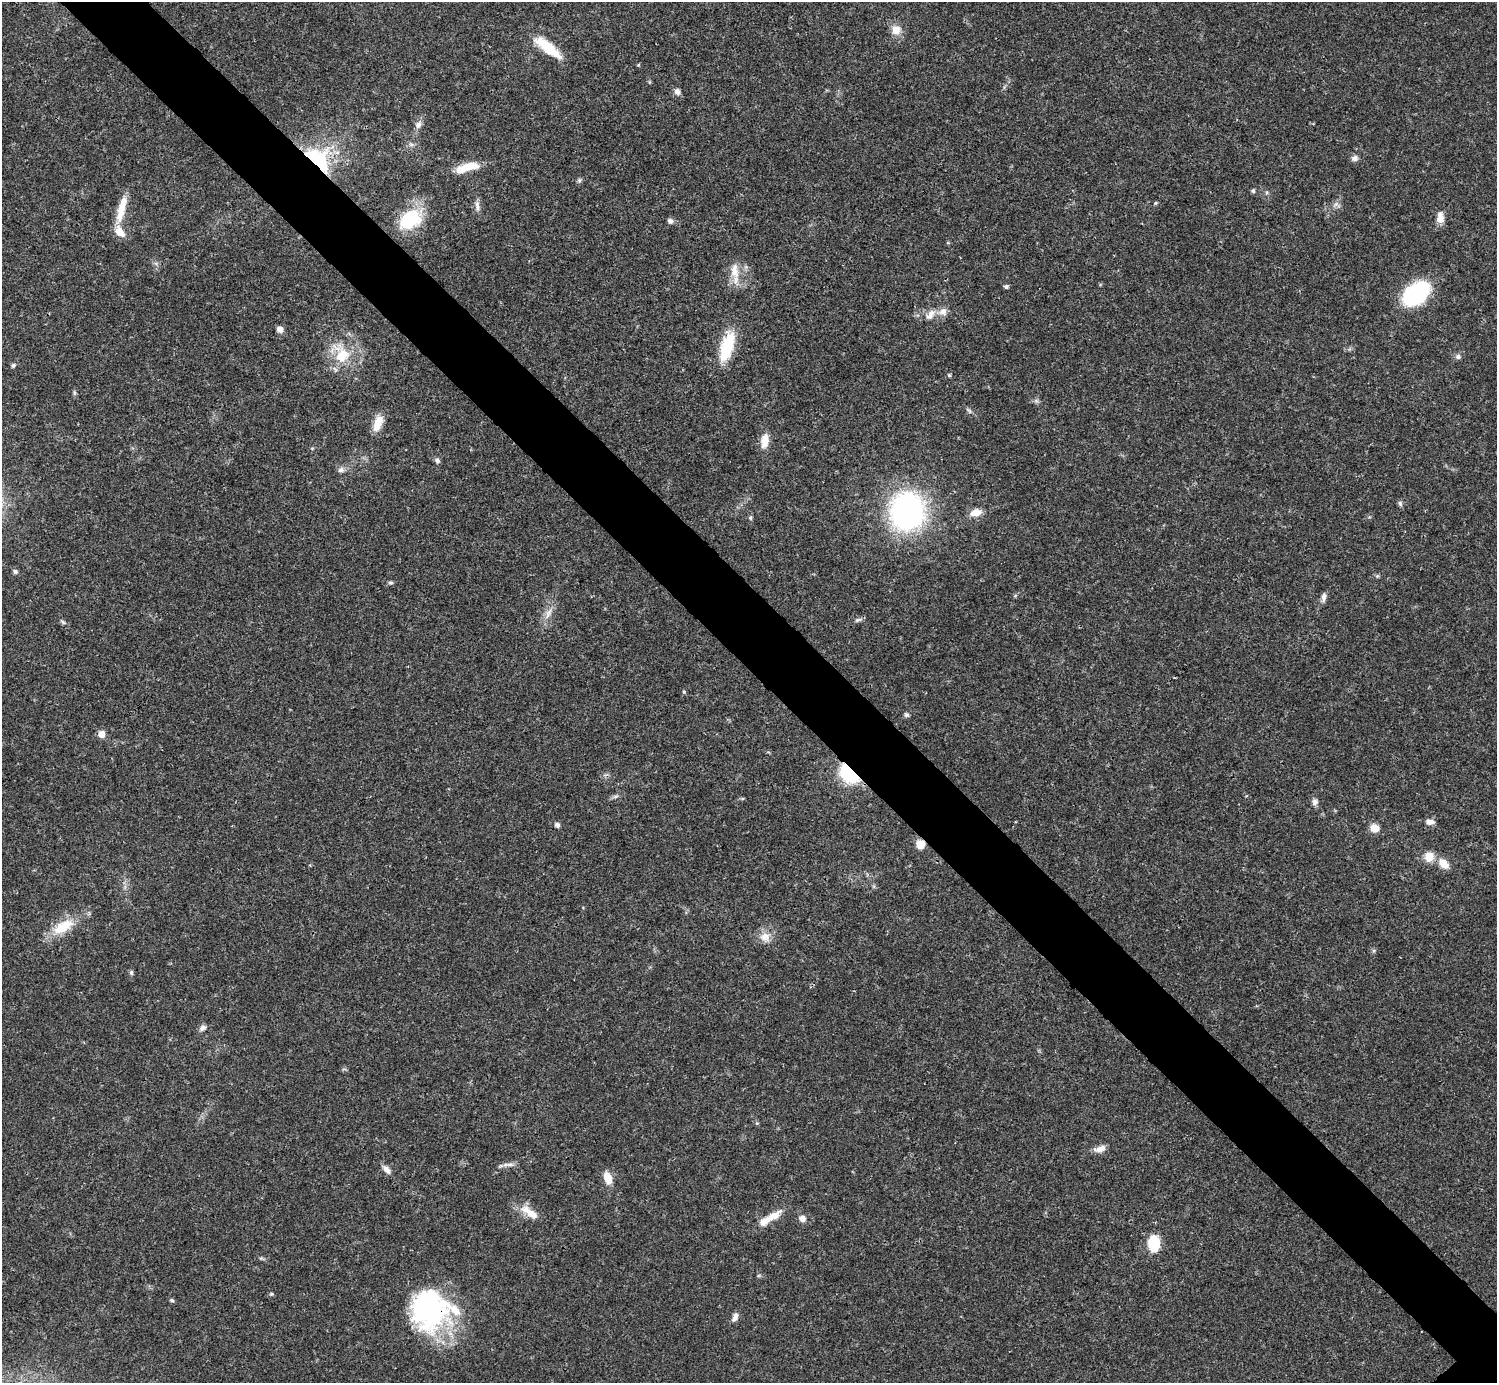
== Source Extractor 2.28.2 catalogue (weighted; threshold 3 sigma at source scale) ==
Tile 11 of 4 x 4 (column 3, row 3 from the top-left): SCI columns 2990-4484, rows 1539-2919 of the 5981 x 5981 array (HDU 1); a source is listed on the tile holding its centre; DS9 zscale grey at full resolution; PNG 1499 x 1385 px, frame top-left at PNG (2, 2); no overlay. Shown black and unused: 6% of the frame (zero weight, under 3 of 4 exposures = <1% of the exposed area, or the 3 px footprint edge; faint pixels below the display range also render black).
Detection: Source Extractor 2.28.2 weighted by HDU 2 'WHT'; one run over the whole footprint, this tile lists its part. Background 0.0208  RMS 0.0022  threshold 0.01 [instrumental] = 3 sigma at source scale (4.5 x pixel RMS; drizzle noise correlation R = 1.50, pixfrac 1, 0.05/0.05 arcsec/px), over >= 5 px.
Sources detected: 73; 2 inside a brighter listed object's ellipse — not listed separately; the other 71 listed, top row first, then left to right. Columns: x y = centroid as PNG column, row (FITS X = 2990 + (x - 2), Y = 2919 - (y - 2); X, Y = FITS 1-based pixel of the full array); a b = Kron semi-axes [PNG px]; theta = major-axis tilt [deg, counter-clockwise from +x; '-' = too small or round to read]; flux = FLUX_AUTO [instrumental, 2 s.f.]
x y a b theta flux
896 30 11 11 - 2.4
548 47 35 10 -39 7.2
677 92 8 6 -61 0.91
418 124 11 7 63 1.1
1355 158 9 7 22 0.82
318 159 35 22 -46 17
467 167 31 9 16 4.7
579 180 7 5 70 0.42
1253 191 5 5 - 0.43
1155 203 5 4 - 0.26
1336 204 7 5 45 0.65
477 206 14 5 -80 0.94
121 209 37 9 76 4.4
1440 218 14 9 85 1.9
410 219 29 19 36 12
670 221 7 6 - 0.68
735 271 22 11 -87 3.2
1006 287 5 4 - 0.58
1416 293 32 20 41 18
943 311 11 10 - 1.5
930 315 17 9 51 1.9
280 329 7 6 - 1.2
727 347 35 13 74 9.4
342 355 23 19 62 6.9
1458 356 7 6 - 0.68
13 365 6 5 - 0.43
949 375 4 4 - 0.32
74 393 8 4 -82 0.38
969 410 12 3 -45 0.48
378 423 20 10 69 3.2
765 441 20 9 82 2.5
437 460 7 6 - 0.58
341 470 9 7 9 0.82
1400 503 8 5 -74 0.48
907 511 30 27 81 59
976 512 15 9 12 2.3
750 518 6 5 - 0.37
15 571 6 6 - 0.5
1377 576 5 5 - 0.32
391 583 7 5 0 0.4
1324 597 11 6 85 0.88
548 613 16 6 60 1.6
858 620 10 5 12 0.63
63 622 8 4 -36 0.4
907 715 7 5 -14 0.44
101 734 6 5 - 2.5
849 773 15 10 -45 19
616 796 7 4 18 0.44
1315 802 8 7 - 0.8
1430 822 11 7 -2 1.3
557 825 7 6 - 0.58
1374 828 9 8 - 2.3
921 844 10 10 - 2.2
1429 857 12 11 - 2.6
1443 864 16 10 -42 2.5
63 927 32 14 31 6.3
765 937 13 12 - 2.3
131 973 7 5 -90 0.42
202 1028 9 6 42 0.78
1100 1149 15 7 18 1.6
510 1164 14 4 -6 0.83
387 1170 13 6 -44 1.2
608 1178 13 8 -70 2.8
529 1212 29 10 -36 3.3
774 1215 22 9 32 2.8
802 1219 7 6 - 1.3
1154 1244 19 13 -88 5.5
271 1294 5 4 - 0.28
172 1300 5 4 - 0.33
430 1310 44 43 - 39
735 1317 12 7 66 1.1
Overlapping masked pixels (flux is a lower limit): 4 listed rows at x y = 318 159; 849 773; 921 844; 430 1310
Unlisted compact peaks at least as high as the median listed source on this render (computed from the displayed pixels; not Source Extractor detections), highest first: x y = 684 692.